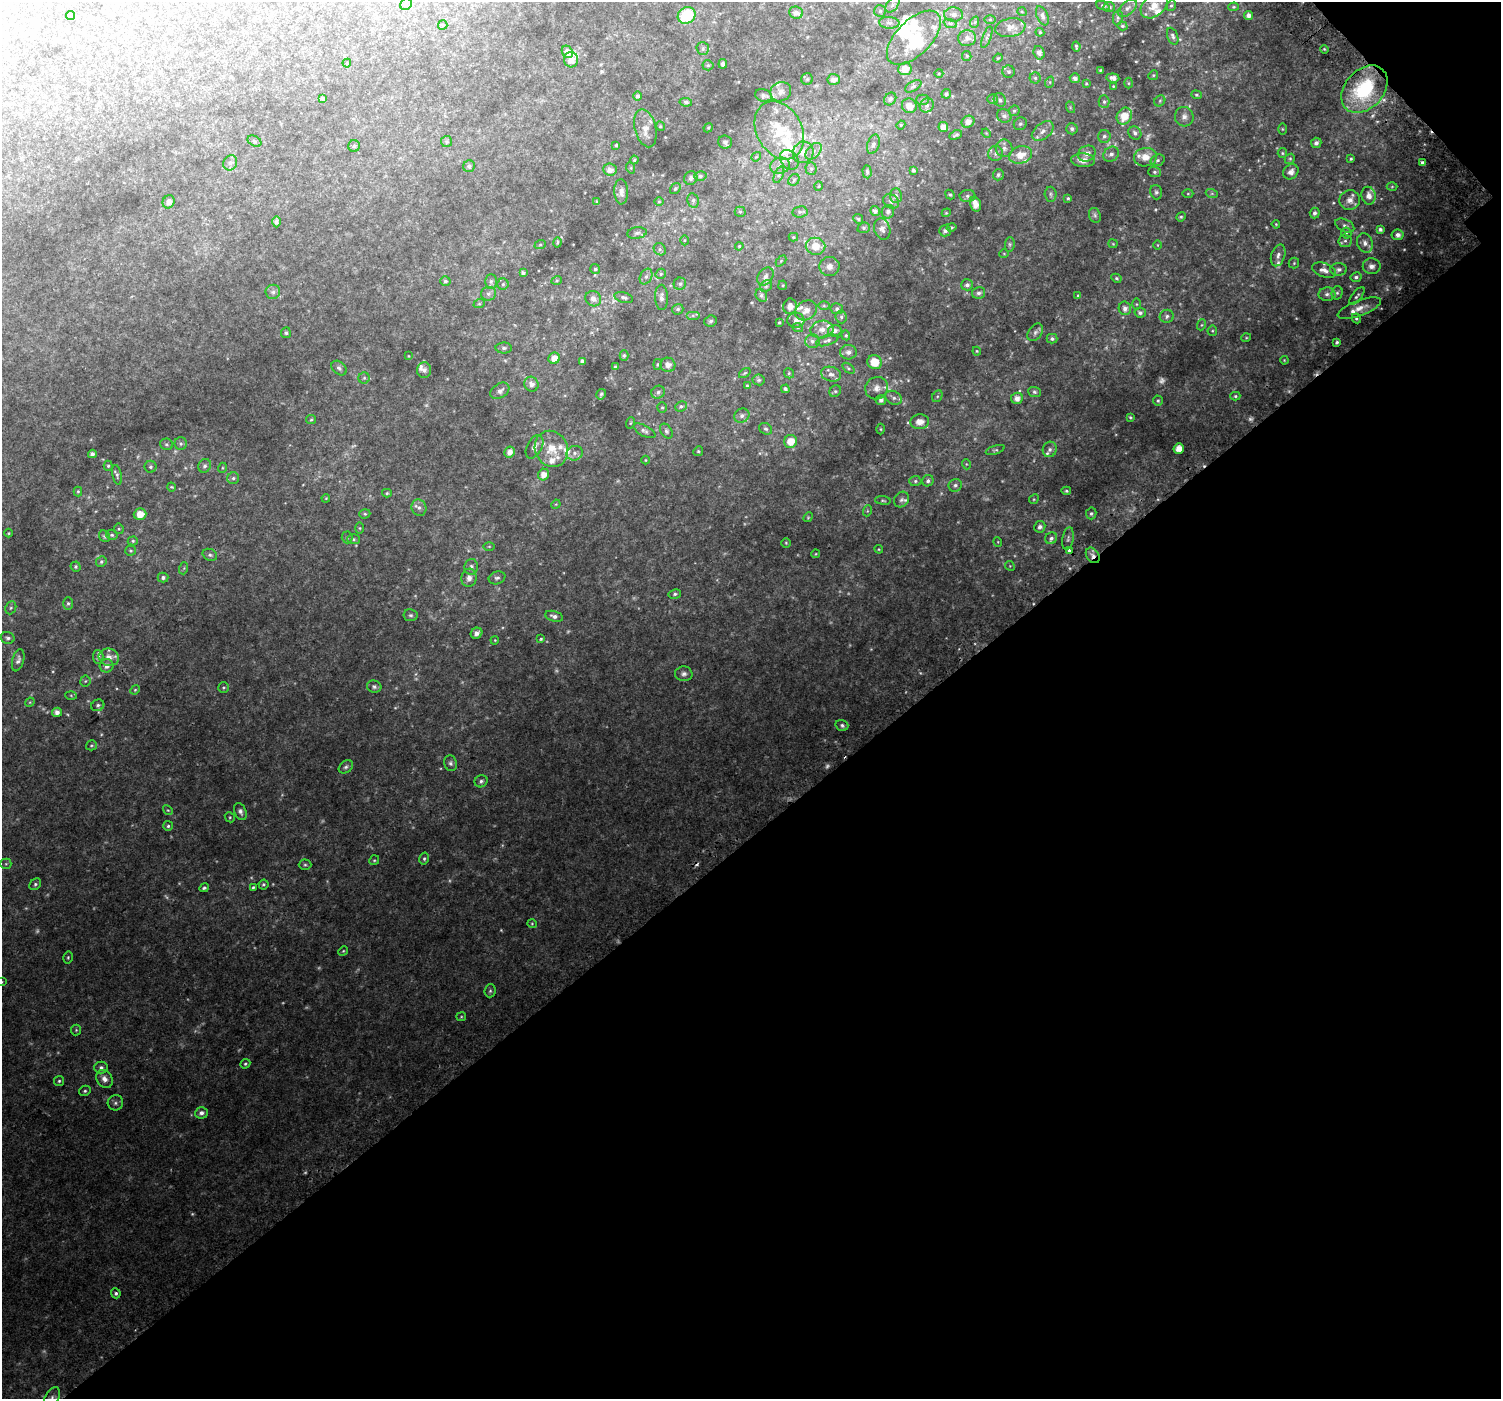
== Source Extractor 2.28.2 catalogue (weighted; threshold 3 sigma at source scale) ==
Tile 12 of 4 x 4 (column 4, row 3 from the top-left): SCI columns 4547-6045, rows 1675-3071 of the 6107 x 6073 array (HDU 1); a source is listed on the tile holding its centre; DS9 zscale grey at full resolution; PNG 1503 x 1401 px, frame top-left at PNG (2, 2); each listed source drawn as its Kron ellipse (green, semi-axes under 4 px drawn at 4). Shown black and unused: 41% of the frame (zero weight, under 2 of 3 exposures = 3% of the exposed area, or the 3 px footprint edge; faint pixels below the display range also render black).
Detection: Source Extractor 2.28.2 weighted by HDU 2 'WHT'; one run over the whole footprint, this tile lists its part. Background 0.0548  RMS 0.0081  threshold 0.0365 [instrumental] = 3 sigma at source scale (4.5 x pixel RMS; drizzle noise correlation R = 1.50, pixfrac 1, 0.0396/0.0396 arcsec/px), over >= 5 px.
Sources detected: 496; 34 too faint to see at this stretch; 4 inside a brighter object's white glare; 3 cosmic-ray / hot-pixel residue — neither listed nor drawn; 41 inside a brighter listed object's ellipse — not listed separately; the other 414 listed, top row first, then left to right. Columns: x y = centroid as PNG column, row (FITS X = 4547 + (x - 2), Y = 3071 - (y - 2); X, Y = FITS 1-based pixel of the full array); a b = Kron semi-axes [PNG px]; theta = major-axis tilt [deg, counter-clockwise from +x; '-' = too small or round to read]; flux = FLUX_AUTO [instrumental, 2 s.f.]
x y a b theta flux
406 4 6 5 - 1.5
892 5 9 5 49 2
1171 5 5 5 - 1.3
1103 6 7 3 -21 0.93
1154 6 15 10 41 8.5
1109 7 5 5 - 1.2
1234 7 5 4 - 0.87
1127 8 11 6 41 2.8
880 11 6 6 - 1.4
1022 12 5 3 - 0.64
796 13 7 6 - 3.9
687 15 9 8 - 33
954 15 9 7 -3 3.2
70 16 5 4 - 2.1
1042 16 10 5 -67 2.4
1249 16 4 4 - 3.3
1118 18 8 5 81 1.3
990 19 5 3 - 0.78
975 22 6 3 71 1.1
889 23 10 6 -5 2.7
950 23 7 4 -19 1.5
443 25 5 4 - 0.78
1122 26 5 4 - 0.98
1010 28 15 9 10 6.4
1040 32 4 4 - 0.87
1173 36 9 5 -70 2
987 37 11 3 69 1.4
914 38 34 17 45 31
967 38 9 8 - 4
1076 47 5 2 - 1
703 49 6 6 - 1.8
1324 49 4 3 - 0.75
567 52 6 5 - 5.2
1039 53 7 5 -74 3.2
967 56 5 4 - 0.94
998 58 5 4 - 0.72
571 60 8 7 - 6
347 63 4 4 - 0.65
723 64 4 4 - 1.8
708 65 5 5 - 0.96
905 69 6 6 - 8.5
1100 70 3 3 - 0.66
1009 72 6 6 - 1.6
939 73 4 3 - 0.7
1153 75 5 4 - 0.84
1035 78 5 5 - 1.5
1075 78 5 5 - 2.2
1113 78 6 4 -5 3.3
807 79 6 5 - 1.2
834 79 6 5 - 3.7
1050 82 6 3 72 0.81
1086 83 4 3 - 0.78
1128 83 5 3 - 0.78
913 86 9 5 31 1.7
1113 86 4 3 - 0.67
1364 89 27 19 47 60
781 92 10 9 - 4.1
946 94 5 4 - 1.3
763 95 8 6 -15 2.6
1196 95 5 4 - 0.96
638 96 4 4 - 1.7
322 98 4 3 - 1.6
890 99 7 5 51 1.9
993 99 5 4 - 1.5
922 100 6 5 - 1.3
1000 100 7 6 - 1.8
1160 101 6 5 - 1.2
686 102 6 4 -8 1.5
1104 102 6 5 - 1.6
927 105 7 6 - 2.5
909 106 8 7 - 5.3
1070 107 6 3 -73 0.86
1014 111 5 5 - 1.2
1004 116 7 6 - 2.5
1124 116 9 7 59 12
1184 117 10 9 - 3.8
968 122 7 5 29 4.3
1020 124 7 6 - 1.7
901 125 4 4 - 0.83
660 126 5 3 - 0.78
943 127 5 5 - 5.2
645 128 19 10 -76 6.5
708 128 5 3 - 0.72
1072 129 6 5 - 2.3
1282 129 5 3 - 0.79
779 130 30 22 -62 37
1043 131 12 8 39 5.2
986 133 5 3 - 0.62
1135 133 7 6 - 2.4
956 135 6 3 25 1.5
1104 136 6 6 - 2
254 141 7 5 -29 1.6
446 141 5 5 - 1.2
725 142 7 6 - 2.3
1316 143 5 5 - 2.3
873 144 10 6 72 2.1
616 145 3 3 - 0.91
354 146 6 5 - 1.4
1004 148 9 8 - 3.6
813 151 10 6 46 3.4
803 152 11 10 - 8.4
1282 153 5 4 - 1
995 154 7 7 - 2.4
1087 154 9 7 28 4.4
1111 154 8 7 - 3
1020 155 11 8 15 10
756 157 5 4 - 0.83
1145 157 11 9 8 9.1
1290 159 5 4 - 1.1
1351 159 3 2 - 0.87
634 160 4 4 - 0.87
789 160 11 8 -48 4.1
1083 160 12 7 -2 6.2
1158 160 7 5 17 1.8
230 163 8 6 57 2.6
1422 163 3 3 - 2.2
469 166 6 5 - 1.9
780 166 10 8 16 4.5
631 168 6 3 -72 0.76
811 169 6 5 - 1.5
610 170 7 6 - 4.1
913 170 4 3 - 1.2
867 172 6 4 -86 1.3
1154 172 6 5 - 1.5
1291 172 8 7 - 4.2
779 175 9 4 67 1.8
998 175 6 5 - 1.7
700 176 6 5 - 1.5
691 178 7 6 - 2
794 180 6 5 - 1.3
819 186 4 3 - 0.6
1392 186 5 3 - 0.78
675 189 6 4 55 1.2
621 192 12 7 -87 4
1156 192 7 6 - 1.7
1051 194 7 6 - 1.5
1188 194 5 3 - 0.72
1212 194 6 4 -19 1.2
896 195 7 6 - 2.2
950 195 5 4 - 1.1
967 196 8 6 -2 1.8
1369 196 9 7 -79 4.6
1068 198 4 4 - 1
693 200 7 5 -78 1.8
1350 200 10 10 - 5
597 201 4 3 - 0.9
891 201 8 7 - 2.2
169 202 7 6 - 3.1
659 202 5 3 - 0.71
975 204 8 5 -74 7.9
875 211 5 4 - 2.3
740 212 5 5 - 1.1
800 212 7 5 9 1.6
888 212 7 6 - 2.3
946 213 4 3 - 0.65
1315 213 5 5 - 2.2
1095 215 8 5 -69 1.8
1181 217 5 4 - 1
858 219 5 4 - 0.96
276 222 5 4 - 1.6
1276 224 4 3 - 0.68
1345 225 10 6 -27 2.3
951 227 5 4 - 1
864 228 6 5 - 1.4
882 229 11 8 -74 3.4
1380 230 4 3 - 1.6
945 231 6 5 - 2.2
637 233 9 5 9 2
1346 233 5 5 - 1.1
1398 235 6 5 - 3.3
793 237 5 4 - 0.86
684 240 5 3 - 0.77
1345 241 6 6 - 2.2
558 242 5 4 - 1
1365 243 10 8 -70 3.8
1010 244 7 5 85 1.3
1113 244 4 4 - 0.74
540 245 6 3 19 0.87
1158 245 5 3 - 0.62
739 246 4 3 - 0.75
815 246 10 8 -7 12
660 249 6 5 - 1.6
1004 254 5 3 - 0.63
1278 255 11 7 72 3.6
781 261 6 4 46 0.98
1294 263 5 5 - 1
829 266 10 9 - 4.6
1372 266 9 8 - 3.9
595 269 5 4 - 1.5
1339 269 8 6 2 2.7
1324 270 12 7 -19 4.7
523 273 4 4 - 2.1
661 274 5 5 - 1.2
765 276 10 7 56 3.3
646 277 8 5 63 2.4
1356 277 5 5 - 1.8
1116 278 5 4 - 1.2
557 280 5 3 - 0.81
445 281 5 4 - 1.3
491 281 7 6 - 1.8
503 284 5 5 - 1.3
680 284 6 6 - 1.8
783 285 5 4 - 0.88
967 285 6 5 - 2.2
766 286 6 5 - 1.4
273 292 7 7 - 2.4
979 293 7 5 11 2.2
1337 293 7 5 75 1.6
488 294 7 6 - 2.1
1327 294 8 7 - 2.6
761 295 7 5 -58 1.7
1078 296 3 3 - 4.7
1357 296 11 4 51 1.9
624 297 9 5 -15 2.1
661 297 12 6 -88 3.9
593 299 8 7 - 4.4
479 304 6 4 18 0.89
1136 304 6 4 -90 0.9
790 306 8 6 82 5.3
824 306 6 4 0 1
1125 308 7 6 - 3.8
1359 308 23 7 20 7.6
678 309 6 5 - 1.5
837 309 6 5 - 1.8
806 310 11 9 33 6
1140 313 6 5 - 2.1
693 316 7 4 0 1.6
1167 316 7 6 - 2
841 317 6 5 - 1.6
1356 318 5 4 - 1.4
796 320 8 7 - 5
711 321 6 5 - 1.4
779 322 3 3 - 0.77
1201 325 5 3 - 0.93
798 328 5 3 - 0.81
822 330 11 9 10 6.1
835 331 7 6 - 3.2
1212 331 5 5 - 0.95
1035 332 9 6 54 2.5
286 333 5 5 - 1.5
846 335 5 4 - 0.97
1246 338 5 3 - 0.7
1052 339 5 5 - 1.5
827 340 11 5 17 2.1
812 341 7 7 - 2.4
1337 342 4 3 - 1.4
504 348 8 5 -1 1.7
977 351 4 3 - 0.74
848 352 8 7 - 3.2
624 355 5 4 - 1
408 356 4 3 - 0.5
554 358 6 5 - 7
1284 360 4 3 - 0.63
582 361 4 4 - 1.6
875 362 7 7 - 12
658 364 5 3 - 0.9
668 365 7 7 - 4.3
615 367 3 3 - 1.2
339 368 8 6 -43 2
848 368 7 4 -36 1.1
424 370 8 7 - 2.7
745 373 6 4 36 1
789 373 5 4 - 1
831 374 10 7 -16 3.9
364 378 5 5 - 1.3
759 380 6 5 - 1.4
531 384 7 7 - 4.5
747 386 3 3 - 0.78
877 388 11 11 - 5.2
785 389 4 4 - 1.7
500 391 10 7 33 4.1
835 391 6 5 - 1.4
658 392 7 6 - 2.1
1034 392 6 5 - 1.4
601 394 5 4 - 1.2
937 396 6 4 61 1.2
1235 396 5 4 - 1.1
894 398 9 6 -29 2.7
1017 398 6 5 - 4.9
881 400 5 5 - 2
1158 401 5 4 - 1.3
681 406 6 5 - 1.6
662 407 5 4 - 1
742 416 8 7 - 2.8
1130 417 4 4 - 0.97
311 420 5 4 - 0.94
920 422 9 7 4 7.3
630 423 6 3 70 0.68
766 429 7 5 -28 1.6
881 429 5 3 - 0.78
644 431 12 5 -27 2.3
666 431 8 5 -58 1.7
791 441 6 6 - 10
167 444 6 5 - 1.5
181 444 6 6 - 1.5
534 447 12 7 63 3.5
1179 448 5 5 - 9
551 449 18 16 -63 15
1050 449 8 7 - 2.5
995 450 10 4 18 1.2
698 451 5 4 - 1
509 452 5 5 - 4.5
575 453 8 7 - 2.6
92 454 4 4 - 3.3
645 460 4 3 - 0.56
966 464 5 3 - 0.61
108 466 5 4 - 1.2
205 466 7 6 - 2.1
150 467 6 6 - 1.5
222 468 5 3 - 0.65
117 475 10 4 -79 1.8
544 475 6 5 - 6.6
233 478 6 5 - 1.7
915 481 6 5 - 1.4
928 481 6 5 - 2.1
955 485 6 6 - 1.9
172 487 5 3 - 0.82
78 491 5 4 - 0.96
1066 491 5 4 - 1.1
387 493 5 4 - 1.1
326 498 4 3 - 0.7
1034 499 5 4 - 0.97
883 500 8 4 -5 1
901 500 8 7 - 2.3
556 504 5 4 - 0.65
419 508 8 7 - 2.8
867 511 5 3 - 0.78
1091 513 6 5 - 1.5
140 514 6 6 - 8.1
365 514 6 4 19 1.1
808 517 5 4 - 0.89
1040 527 6 5 - 2.9
360 528 6 4 -89 0.8
119 529 5 5 - 0.91
9 533 4 3 - 0.62
112 535 6 5 - 1.4
105 536 6 5 - 1.3
347 537 6 5 - 1.2
1051 538 6 5 - 1.8
354 539 6 5 - 1.4
1068 539 11 5 81 2.4
133 541 5 4 - 1.1
998 542 5 3 - 0.61
786 543 4 4 - 0.91
489 546 6 4 0 0.85
879 549 4 4 - 0.75
1069 550 4 3 - 5.2
131 551 5 5 - 1.2
816 554 4 4 - 0.71
210 555 7 5 -26 2
1093 555 8 6 -56 3.7
101 562 5 5 - 1.6
1010 566 5 4 - 0.77
76 567 5 5 - 1.3
471 567 8 6 81 2.4
184 568 6 4 72 0.87
163 577 5 5 - 1.7
469 578 9 7 80 4.3
497 578 8 6 22 2
675 594 6 4 11 1.5
68 603 6 5 - 1.4
11 608 7 5 67 1.4
411 615 7 6 - 1.6
554 616 9 5 -16 2.8
477 633 6 5 - 3.6
8 638 7 5 -15 1.7
541 639 4 3 - 1.2
495 640 4 3 - 0.62
98 657 7 5 -85 2.3
109 657 10 8 -17 6.4
18 660 11 5 75 2.8
107 666 7 6 - 4.1
684 674 9 7 -5 2.8
85 681 5 5 - 1.1
374 687 7 6 - 2
223 688 5 5 - 1.1
135 690 5 4 - 0.93
71 695 6 4 -3 0.75
30 702 5 4 - 0.81
98 705 7 5 26 1.7
57 712 5 4 - 4.2
842 725 6 5 - 1.8
91 745 5 5 - 1.2
451 763 8 6 -74 2.1
346 767 8 5 36 1.9
481 781 6 6 - 2
168 810 5 4 - 0.91
240 812 9 6 -68 2.8
230 817 5 5 - 0.99
168 826 5 5 - 1.4
424 859 6 4 77 1.4
374 860 5 4 - 1.1
6 864 5 5 - 1
305 865 6 5 - 1.3
35 884 6 5 - 1.6
263 884 5 5 - 1.2
253 887 4 3 - 1.1
204 888 5 3 - 1.4
532 924 5 4 - 0.84
343 951 5 4 - 0.93
68 957 6 4 75 1
2 982 3 3 - 0.73
490 991 6 5 - 1.5
461 1017 5 4 - 0.88
76 1030 5 5 - 0.97
245 1064 5 4 - 1.2
101 1067 6 6 - 2.2
104 1079 9 7 -54 4.6
59 1081 5 5 - 1.2
85 1091 6 5 - 1.3
115 1103 8 7 - 2.4
201 1113 6 5 - 3.3
116 1293 5 4 - 1.7
52 1397 11 6 61 3.7
Overlapping masked pixels (flux is a lower limit): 3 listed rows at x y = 1364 89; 1069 550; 1093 555
Isophote crosses this tile's border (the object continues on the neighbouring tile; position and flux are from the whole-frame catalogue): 3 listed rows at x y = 1154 6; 2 982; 52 1397